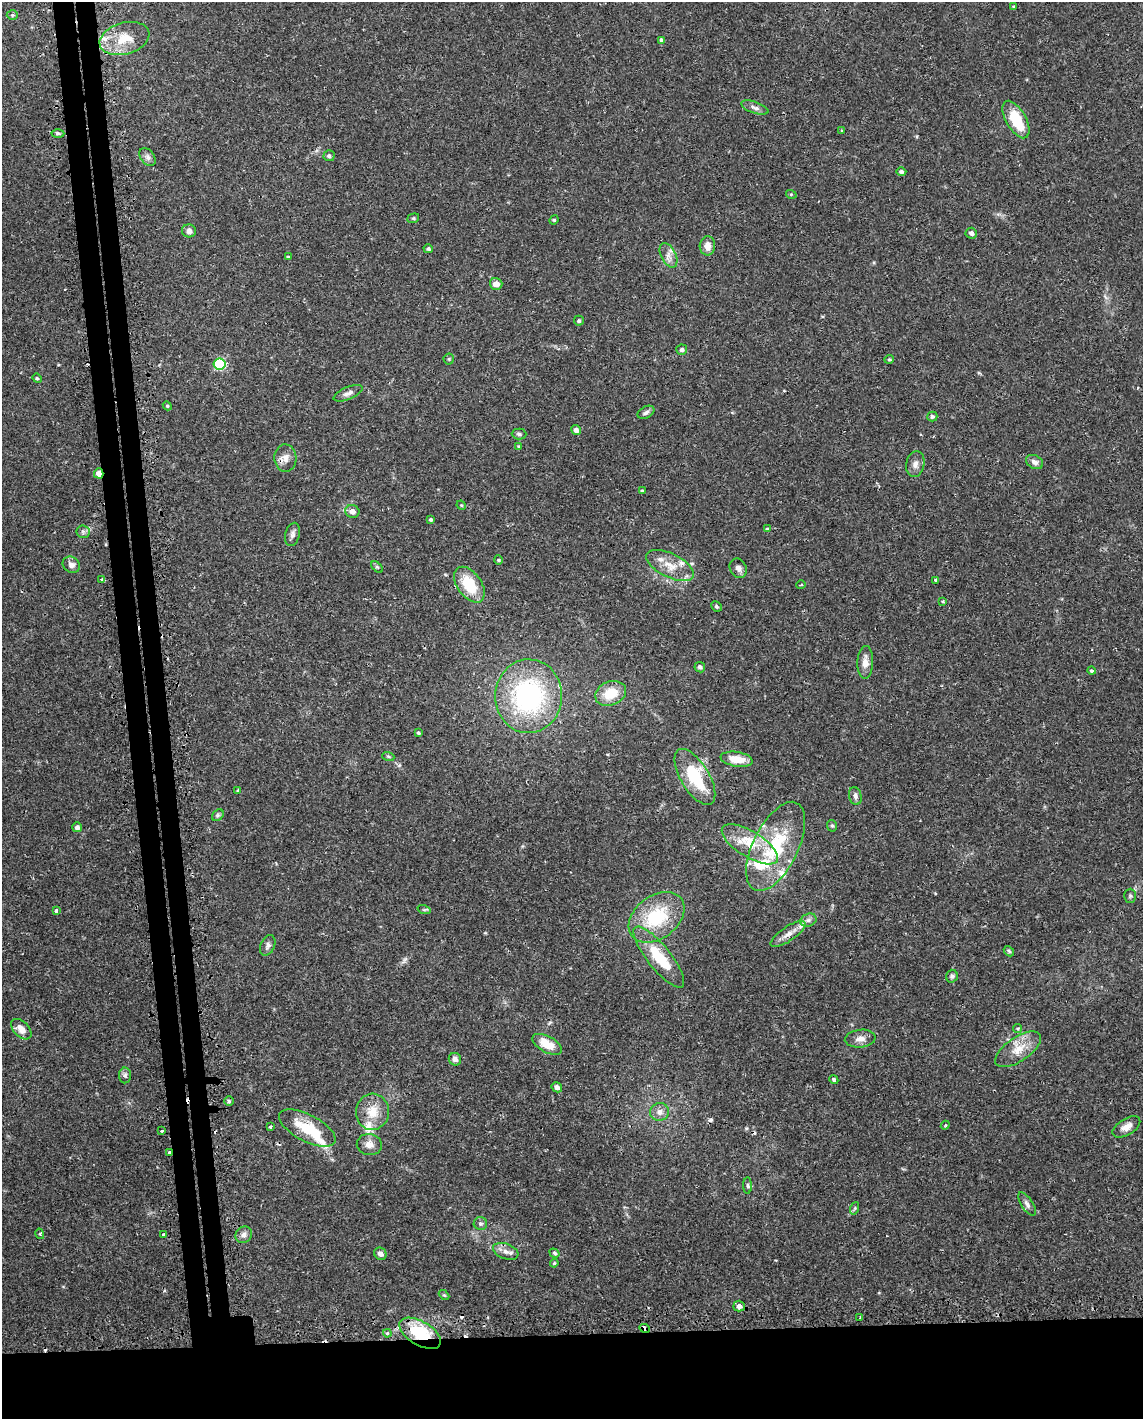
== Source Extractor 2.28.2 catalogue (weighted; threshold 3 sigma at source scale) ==
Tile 11 of 4 x 3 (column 3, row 3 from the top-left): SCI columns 2300-3440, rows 84-1500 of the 4619 x 4388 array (HDU 1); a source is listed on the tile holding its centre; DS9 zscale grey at full resolution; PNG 1145 x 1421 px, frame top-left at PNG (2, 2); each listed source drawn as its Kron ellipse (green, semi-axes under 4 px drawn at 4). Shown black and unused: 9% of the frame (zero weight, under 2 of 3 exposures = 3% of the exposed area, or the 3 px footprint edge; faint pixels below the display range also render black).
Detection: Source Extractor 2.28.2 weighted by HDU 2 'WHT'; one run over the whole footprint, this tile lists its part. Background 0.029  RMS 0.003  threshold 0.0137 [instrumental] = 3 sigma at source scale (4.5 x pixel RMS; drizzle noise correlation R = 1.50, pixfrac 1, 0.0396/0.0396 arcsec/px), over >= 5 px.
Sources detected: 135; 1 inside a brighter object's white glare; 9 cosmic-ray / hot-pixel residue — neither listed nor drawn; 7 inside a brighter listed object's ellipse — not listed separately; the other 118 listed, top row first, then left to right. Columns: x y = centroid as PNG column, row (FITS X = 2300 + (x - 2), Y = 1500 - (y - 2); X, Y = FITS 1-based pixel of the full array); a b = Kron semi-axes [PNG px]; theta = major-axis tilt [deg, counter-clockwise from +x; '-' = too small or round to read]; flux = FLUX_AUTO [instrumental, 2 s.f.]
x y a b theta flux
1014 7 3 2 - 0.44
12 15 5 5 - 0.44
124 39 25 15 16 7.8
661 40 4 3 - 1.9
755 108 14 5 -19 1.3
1016 120 21 10 -60 11
842 131 4 3 - 0.38
58 133 6 4 1 0.5
329 156 5 5 - 0.67
148 157 10 6 -53 1.1
901 172 5 4 - 0.67
791 194 5 3 - 0.3
413 218 6 4 20 0.44
554 220 5 4 - 0.35
189 231 7 6 - 1.6
971 233 6 5 - 0.95
707 246 9 7 87 2.3
428 249 5 4 - 0.5
668 255 13 7 -63 1.8
288 257 3 3 - 0.39
496 284 6 5 - 2.4
579 321 5 5 - 0.55
682 350 5 5 - 0.72
449 359 5 5 - 0.43
889 359 5 4 - 0.36
220 364 6 5 - 25
37 378 5 4 - 0.39
348 393 15 6 23 1.4
167 406 4 4 - 0.35
646 412 9 6 28 0.95
932 416 5 5 - 0.65
576 430 5 4 - 1.5
519 434 7 5 -1 0.6
519 447 4 3 - 0.42
285 458 14 11 -87 2.3
1035 462 9 6 -28 1.3
915 464 13 9 79 1.7
99 473 5 4 - 1.8
642 491 4 4 - 0.4
461 505 5 4 - 0.3
352 511 7 6 - 1.8
431 519 4 4 - 0.5
767 529 4 4 - 0.41
83 532 6 6 - 0.77
293 534 12 7 75 1.2
498 560 4 4 - 0.34
71 565 9 7 -32 1.3
670 565 26 11 -26 5.2
377 567 7 4 -44 0.45
738 568 10 8 -60 1.3
102 580 4 3 - 4.7
936 580 3 3 - 0.88
469 585 20 12 -54 11
801 585 5 3 - 0.3
943 602 3 3 - 0.72
716 606 5 5 - 0.57
865 662 16 8 88 2.5
700 667 5 5 - 0.76
1091 671 4 4 - 0.36
611 693 16 11 23 6.9
529 696 37 33 86 48
418 733 3 3 - 0.43
388 756 6 4 -19 0.44
737 759 16 7 -8 4.8
695 777 31 14 -59 16
238 790 3 3 - 0.65
855 796 9 6 -77 1
218 815 6 5 - 0.53
832 826 6 5 - 0.52
77 827 5 5 - 0.96
750 844 32 13 -31 8.3
776 846 48 22 64 21
1130 896 7 5 89 0.59
424 910 7 4 -18 0.41
56 911 4 3 - 1
657 917 31 21 37 17
808 920 8 6 21 1
788 934 20 7 34 2.5
268 945 11 7 65 1
1009 951 6 4 -47 0.46
659 957 38 11 -51 12
952 976 6 6 - 0.67
21 1029 12 7 -45 3
1018 1029 4 4 - 0.65
860 1039 15 9 6 2.1
547 1044 16 8 -28 5.8
1018 1049 26 12 34 5.4
455 1059 6 6 - 1.2
125 1075 8 6 90 0.81
834 1080 4 3 - 0.74
557 1087 5 5 - 1.2
229 1101 5 5 - 0.49
372 1112 18 16 85 6.1
660 1112 9 9 - 1.7
945 1125 4 4 - 0.35
270 1126 3 3 - 0.49
1126 1127 15 8 32 2.2
307 1128 31 13 -27 9.9
162 1131 3 2 - 0.73
369 1145 12 10 -9 2.3
169 1153 3 2 - 3.1
748 1186 8 4 -89 0.55
1027 1204 13 6 -57 1.2
855 1208 6 4 71 0.43
480 1223 6 6 - 0.73
40 1234 5 3 - 0.44
163 1234 4 3 - 0.78
244 1235 9 8 - 1.3
506 1251 13 7 -20 1.8
554 1253 5 4 - 0.49
380 1254 6 6 - 1.4
554 1263 4 4 - 0.37
444 1295 6 4 -43 0.34
739 1306 5 5 - 1.2
860 1318 3 3 - 0.64
644 1328 5 4 - 1.7
387 1333 4 4 - 0.38
420 1333 23 12 -31 16
Overlapping masked pixels (flux is a lower limit): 6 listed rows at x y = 285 458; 99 473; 102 580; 169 1153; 644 1328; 420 1333